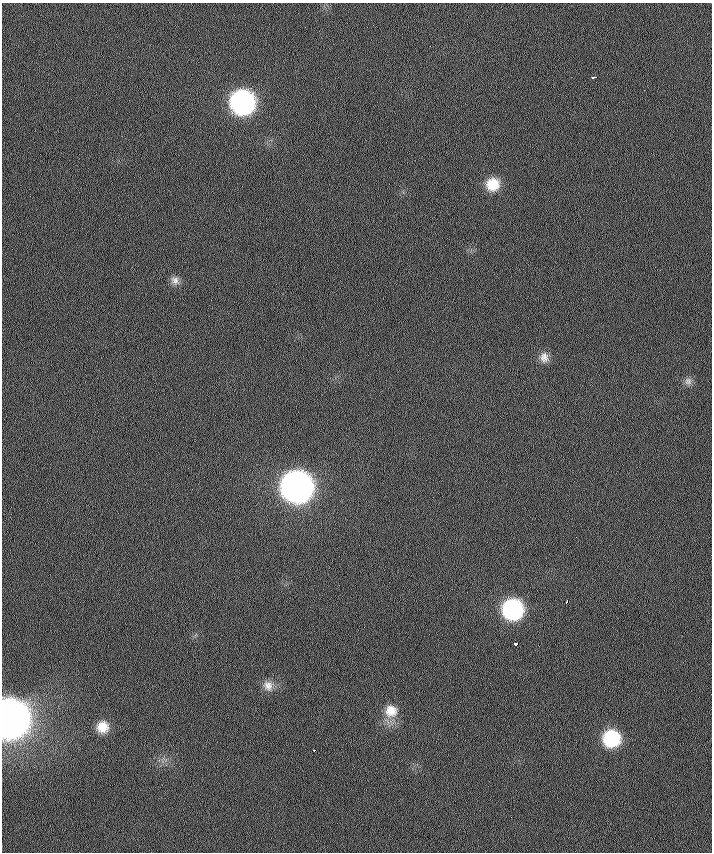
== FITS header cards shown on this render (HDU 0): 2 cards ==
NAXIS1  =                  710 /
NAXIS2  =                  850 /

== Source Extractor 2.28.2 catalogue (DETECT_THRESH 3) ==
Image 710 x 850 px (HDU 0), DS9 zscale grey, 1 PNG px = 1 image px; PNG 714 x 854 px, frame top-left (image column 1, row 850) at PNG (2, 3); no overlay
Background -0.532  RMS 6.5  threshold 19.6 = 3 sigma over >= 5 px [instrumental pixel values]
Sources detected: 17; all 17 listed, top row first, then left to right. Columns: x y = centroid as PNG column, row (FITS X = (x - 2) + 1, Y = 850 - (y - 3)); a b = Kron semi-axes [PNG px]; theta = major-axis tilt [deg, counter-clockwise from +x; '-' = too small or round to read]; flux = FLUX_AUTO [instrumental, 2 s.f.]
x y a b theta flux
430 46 2 2 - 4.1e+02
594 77 4 2 - 3.4e+03
242 102 15 15 - 1.4e+05
493 184 14 13 - 9.7e+03
175 280 11 10 - 2.5e+03
544 357 13 11 -83 3.3e+03
688 381 10 9 - 1.9e+03
297 486 17 16 - 4.4e+05
567 602 4 3 - 1.8e+03
513 609 14 14 - 6.8e+04
515 644 3 3 - 1.0e+04
268 686 14 11 -61 3.7e+03
391 711 16 16 - 7.4e+03
10 718 17 15 -87 1.3e+06
102 727 11 11 - 6.5e+03
611 738 14 13 - 3.0e+04
314 750 3 2 - 1.4e+03
At the frame edge (FLAGS 8, measured only in part): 1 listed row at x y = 10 718